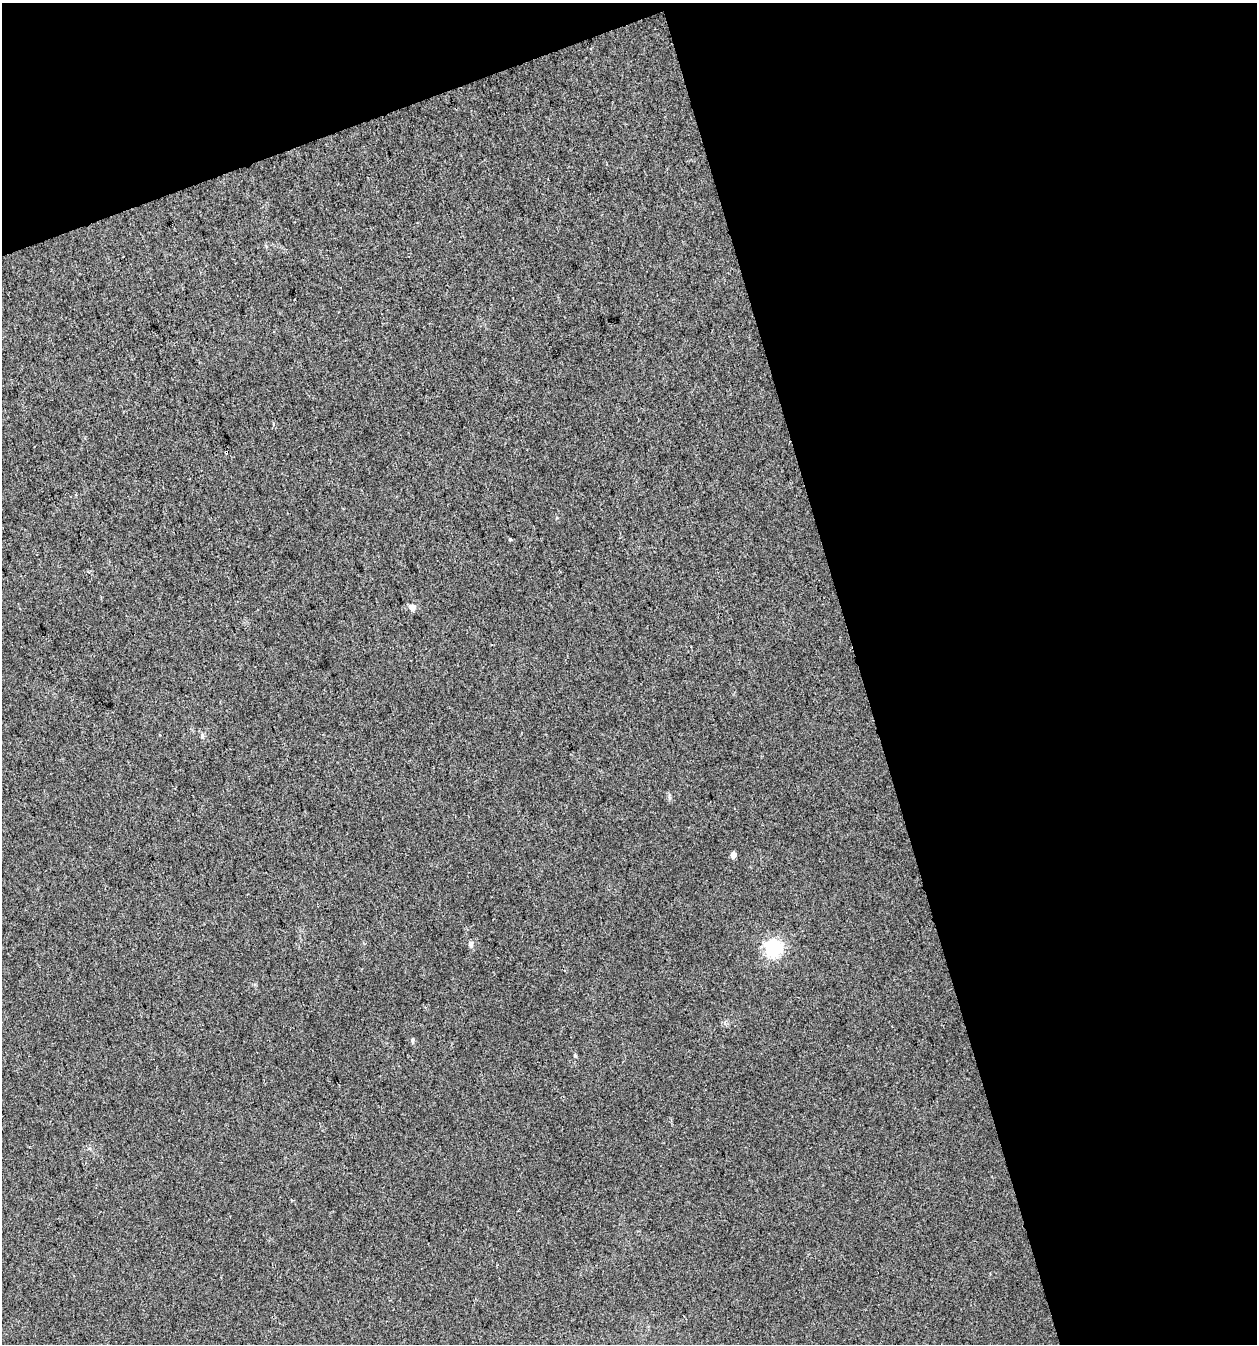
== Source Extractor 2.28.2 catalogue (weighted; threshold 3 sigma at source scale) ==
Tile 2 of 2 x 2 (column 2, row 1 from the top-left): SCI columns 1312-2566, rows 1343-2684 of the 2606 x 2684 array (HDU 1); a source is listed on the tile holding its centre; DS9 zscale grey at full resolution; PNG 1259 x 1346 px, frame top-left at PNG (2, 3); no overlay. Shown black and unused: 37% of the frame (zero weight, under 2 of 3 exposures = <1% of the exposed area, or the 3 px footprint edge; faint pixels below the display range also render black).
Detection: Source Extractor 2.28.2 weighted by HDU 2 'WHT'; one run over the whole footprint, this tile lists its part. Background 0.0352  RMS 0.013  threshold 0.0575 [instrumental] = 3 sigma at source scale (4.5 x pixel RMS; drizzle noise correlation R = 1.50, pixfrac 1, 0.0396/0.0396 arcsec/px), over >= 5 px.
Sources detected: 8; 1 cosmic-ray / hot-pixel residue — not listed; the other 7 listed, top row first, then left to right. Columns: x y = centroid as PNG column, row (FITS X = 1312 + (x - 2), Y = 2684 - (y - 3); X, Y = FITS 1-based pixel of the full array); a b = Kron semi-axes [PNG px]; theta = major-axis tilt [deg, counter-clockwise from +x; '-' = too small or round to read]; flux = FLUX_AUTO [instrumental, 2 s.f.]
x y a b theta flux
510 539 3 3 - 5.7
412 607 10 8 -35 5.5
202 736 8 5 -80 2.8
733 855 5 4 - 8.1
471 945 8 6 -89 3.2
773 948 7 7 - 360
413 1040 6 5 - 2.2